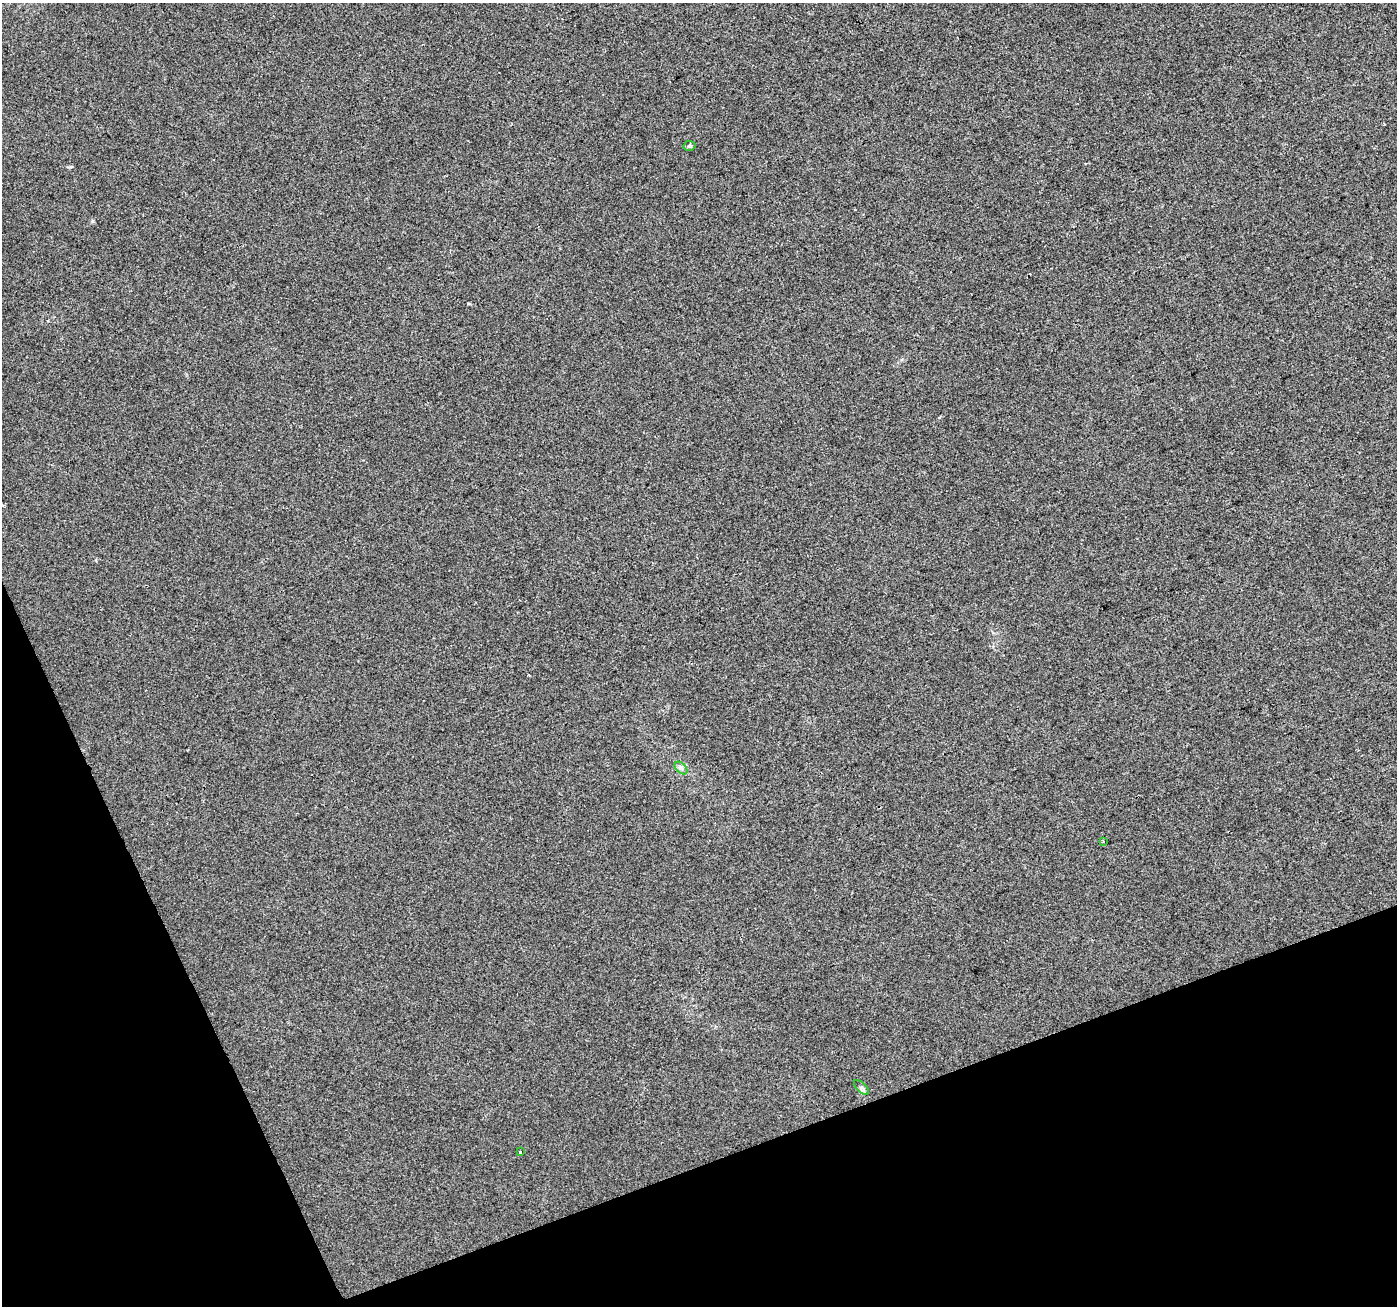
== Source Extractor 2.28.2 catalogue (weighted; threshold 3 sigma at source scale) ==
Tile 14 of 4 x 4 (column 2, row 4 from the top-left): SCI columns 1398-2792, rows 139-1442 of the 5583 x 5434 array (HDU 1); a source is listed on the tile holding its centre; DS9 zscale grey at full resolution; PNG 1399 x 1308 px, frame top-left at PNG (2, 3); each listed source drawn as its Kron ellipse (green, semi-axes under 4 px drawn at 4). Shown black and unused: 19% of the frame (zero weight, under 2 of 3 exposures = <1% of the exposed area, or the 3 px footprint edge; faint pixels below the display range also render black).
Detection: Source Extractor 2.28.2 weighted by HDU 2 'WHT'; one run over the whole footprint, this tile lists its part. Background 0.014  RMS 0.0079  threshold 0.0356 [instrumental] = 3 sigma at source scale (4.5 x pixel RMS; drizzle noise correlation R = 1.50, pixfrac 1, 0.0396/0.0396 arcsec/px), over >= 5 px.
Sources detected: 5; all 5 listed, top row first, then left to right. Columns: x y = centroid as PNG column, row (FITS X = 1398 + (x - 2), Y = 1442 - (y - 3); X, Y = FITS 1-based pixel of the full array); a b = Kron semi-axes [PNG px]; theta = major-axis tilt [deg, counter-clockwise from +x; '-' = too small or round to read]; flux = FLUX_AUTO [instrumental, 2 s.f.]
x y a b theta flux
690 146 6 5 - 1.5
681 768 8 4 -44 2
1103 841 3 3 - 0.87
861 1087 9 4 -45 1.8
520 1152 3 3 - 3.7